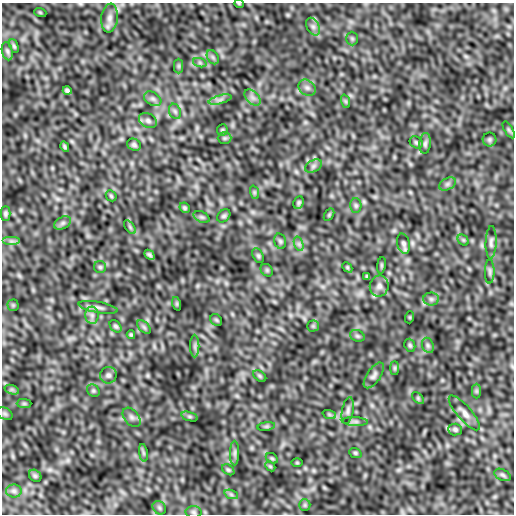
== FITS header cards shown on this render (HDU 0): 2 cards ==
NAXIS1  =                  512
NAXIS2  =                  512

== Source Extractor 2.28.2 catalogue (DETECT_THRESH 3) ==
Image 512 x 512 px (HDU 0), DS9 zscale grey, 1 PNG px = 1 image px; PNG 516 x 516 px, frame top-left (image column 1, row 512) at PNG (2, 3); each listed source drawn as its Kron ellipse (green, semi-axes under 4 px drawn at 4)
Background 6.22e-06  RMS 1.2e-06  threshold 3.71e-06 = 3 sigma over >= 5 px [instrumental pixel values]
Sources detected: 101; all 101 listed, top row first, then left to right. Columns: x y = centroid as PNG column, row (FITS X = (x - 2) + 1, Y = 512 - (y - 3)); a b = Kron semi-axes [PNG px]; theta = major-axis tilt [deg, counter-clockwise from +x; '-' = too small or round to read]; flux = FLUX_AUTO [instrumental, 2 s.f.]
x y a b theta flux
239 4 5 3 - 6.2e-05
40 12 6 4 -19 6.9e-05
109 18 14 8 83 5.1e-04
313 27 9 6 -63 2.9e-04
352 39 7 6 - 1.5e-04
14 46 7 4 -68 1.3e-04
7 51 9 5 -76 1.8e-04
213 57 7 5 -59 1.8e-04
200 63 7 4 -19 1.5e-04
179 66 7 4 90 1.4e-04
307 88 9 7 -37 3.1e-04
67 91 4 3 - 1.6e-04
253 97 10 6 -45 3.2e-04
153 99 9 6 -30 2.6e-04
220 100 12 4 15 2.6e-04
345 101 7 4 -71 1.3e-04
175 111 8 6 -69 1.9e-04
148 121 9 7 -32 2.8e-04
222 130 6 5 - 1.1e-04
509 130 9 4 -60 1.6e-04
225 138 7 5 0 1.4e-04
489 140 7 7 - 1.6e-04
416 142 7 5 -36 1.4e-04
425 143 10 5 84 2.3e-04
134 145 7 5 -27 2.0e-04
65 147 5 4 - 1.3e-04
313 166 9 6 27 2.4e-04
447 184 9 6 27 2.2e-04
254 192 7 4 -72 1.3e-04
111 196 6 5 - 1.1e-04
299 203 6 5 - 1.6e-04
356 205 7 5 -89 1.6e-04
185 208 5 5 - 1.4e-04
5 213 7 5 -90 1.8e-04
329 215 7 4 57 1.0e-04
224 216 7 5 44 1.6e-04
202 217 8 5 -26 1.7e-04
63 223 9 6 27 2.2e-04
130 227 8 4 -54 1.5e-04
463 240 6 4 -45 1.1e-04
11 241 9 4 0 2.5e-04
280 241 8 5 -74 1.6e-04
491 242 16 5 88 3.0e-04
299 244 7 4 -72 2.0e-04
404 244 10 6 -76 2.6e-04
149 255 6 3 -41 1.7e-04
258 256 8 5 -63 1.5e-04
381 265 8 4 82 1.1e-04
100 267 6 6 - 1.5e-04
347 267 6 4 -46 9.6e-05
267 270 7 5 -46 1.3e-04
490 271 12 5 89 2.3e-04
367 276 3 2 - 8.9e-05
379 286 10 9 - 4.3e-04
431 299 8 6 -1 2.3e-04
177 304 7 4 -72 1.1e-04
13 305 5 5 - 1.2e-04
98 307 20 5 -10 3.9e-04
92 315 8 7 - 3.5e-04
410 317 6 4 72 7.7e-05
216 320 6 5 - 1.1e-04
116 326 7 5 -50 1.7e-04
313 326 5 5 - 1.2e-04
144 327 8 5 -45 1.8e-04
131 335 4 3 - 1.1e-04
357 336 7 5 -21 1.5e-04
410 345 7 5 -69 1.3e-04
428 345 8 5 -69 1.9e-04
195 346 11 4 -90 2.5e-04
395 368 7 4 90 1.3e-04
108 375 8 8 - 2.7e-04
374 375 15 7 56 3.3e-04
260 376 7 4 -36 1.3e-04
12 390 7 4 -19 1.7e-04
93 391 7 5 -45 1.5e-04
476 391 7 4 -90 1.3e-04
418 398 7 4 -46 1.2e-04
24 404 7 4 0 1.4e-04
348 410 13 6 79 3.0e-04
464 413 22 7 -49 5.7e-04
5 414 8 5 -30 1.7e-04
329 414 7 4 -19 1.4e-04
189 416 8 4 -19 1.4e-04
132 417 11 7 -48 3.2e-04
355 421 13 4 -3 2.3e-04
266 426 9 4 8 1.3e-04
455 429 7 6 - 1.9e-04
143 453 9 4 -81 1.6e-04
235 453 12 4 90 2.4e-04
355 453 6 4 -21 1.2e-04
272 458 6 4 -29 1.1e-04
297 463 6 4 0 7.9e-05
270 466 6 4 -43 9.7e-05
228 470 7 4 -38 1.3e-04
503 475 9 5 -27 1.8e-04
35 476 7 5 -44 1.3e-04
14 491 8 6 -1 2.0e-04
231 494 7 4 -19 1.6e-04
305 505 6 5 - 1.4e-04
159 508 7 6 - 1.7e-04
194 512 8 6 -3 1.9e-04
At the frame edge (FLAGS 8, measured only in part): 1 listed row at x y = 239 4